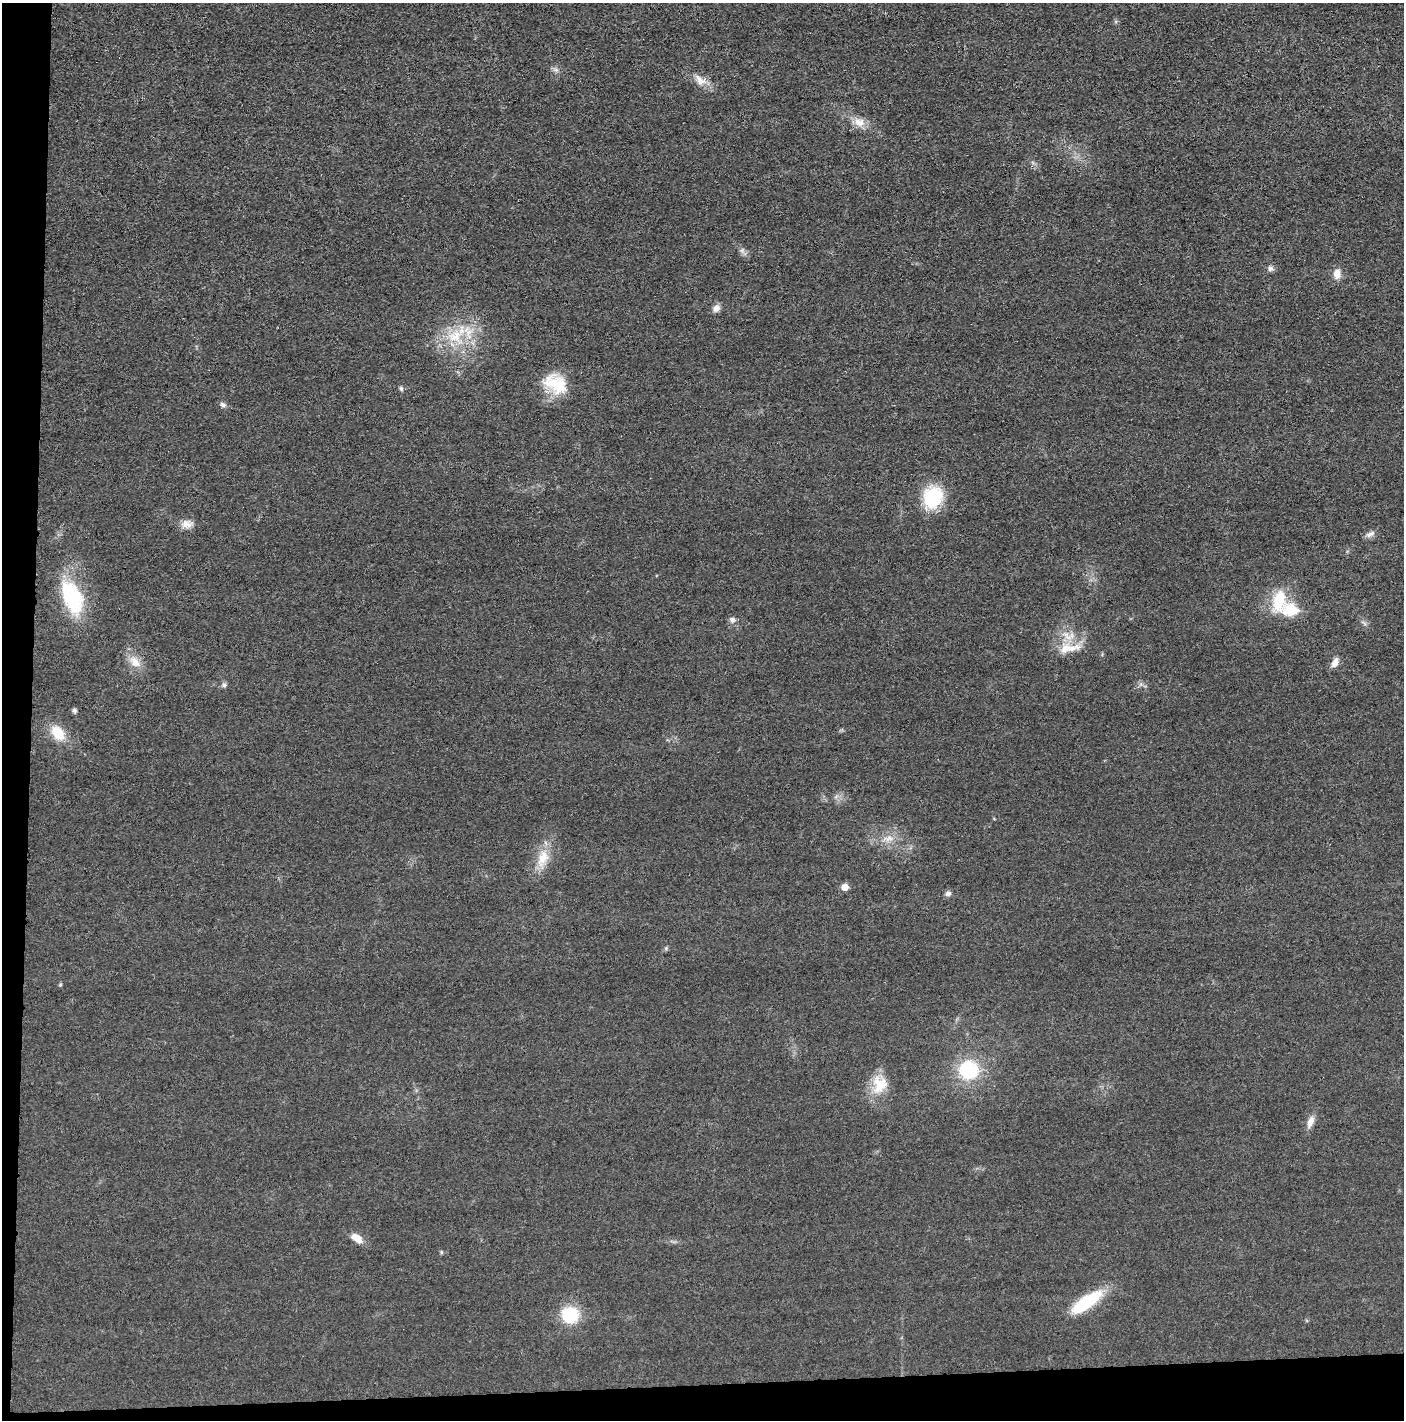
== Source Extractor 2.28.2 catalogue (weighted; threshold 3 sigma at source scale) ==
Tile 7 of 3 x 3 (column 1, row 3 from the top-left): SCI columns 14-1415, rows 9-1426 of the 4234 x 4262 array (HDU 1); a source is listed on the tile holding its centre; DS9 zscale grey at full resolution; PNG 1406 x 1422 px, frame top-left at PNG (2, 3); no overlay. Shown black and unused: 5% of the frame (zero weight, under 3 of 5 exposures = <1% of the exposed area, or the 3 px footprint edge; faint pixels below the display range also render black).
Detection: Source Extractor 2.28.2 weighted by HDU 2 'WHT'; one run over the whole footprint, this tile lists its part. Background 0.0176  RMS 0.0046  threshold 0.0208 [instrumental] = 3 sigma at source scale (4.5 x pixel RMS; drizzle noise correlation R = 1.50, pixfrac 1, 0.05/0.05 arcsec/px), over >= 5 px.
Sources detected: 36; all 36 listed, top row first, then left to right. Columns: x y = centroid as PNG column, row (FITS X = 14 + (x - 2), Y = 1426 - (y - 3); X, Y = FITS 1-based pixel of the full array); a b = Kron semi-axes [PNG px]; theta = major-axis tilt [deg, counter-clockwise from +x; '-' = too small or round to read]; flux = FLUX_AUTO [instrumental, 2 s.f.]
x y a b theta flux
556 70 7 4 -19 1.1
700 80 21 11 -45 5.1
859 122 16 12 -27 5.2
742 250 7 5 45 1
1271 268 8 7 - 1.5
1337 274 12 8 -88 3.8
716 308 10 8 54 2.6
455 336 22 18 21 16
556 384 32 22 -32 17
401 389 6 5 - 0.92
223 405 8 6 -25 1.4
933 497 24 20 62 26
186 524 16 10 -1 3.8
1370 534 14 7 24 2
72 597 39 20 -69 37
1279 601 29 17 81 17
1291 610 8 6 -1 29
732 620 9 7 -25 1.8
1066 648 38 14 10 10
135 662 19 12 -45 5.9
1335 662 11 7 61 3.1
224 685 7 5 0 1.1
74 710 6 6 - 1.1
58 733 20 14 -52 10
889 838 12 8 19 3.4
543 858 27 13 68 9.7
845 887 5 5 - 5.5
948 893 9 6 24 1.4
60 985 5 3 - 0.46
968 1070 16 16 - 31
880 1084 24 22 80 12
1310 1121 16 8 68 3.4
356 1238 14 8 -33 4.9
441 1252 5 4 - 0.61
1086 1302 41 13 35 22
570 1315 15 14 - 22